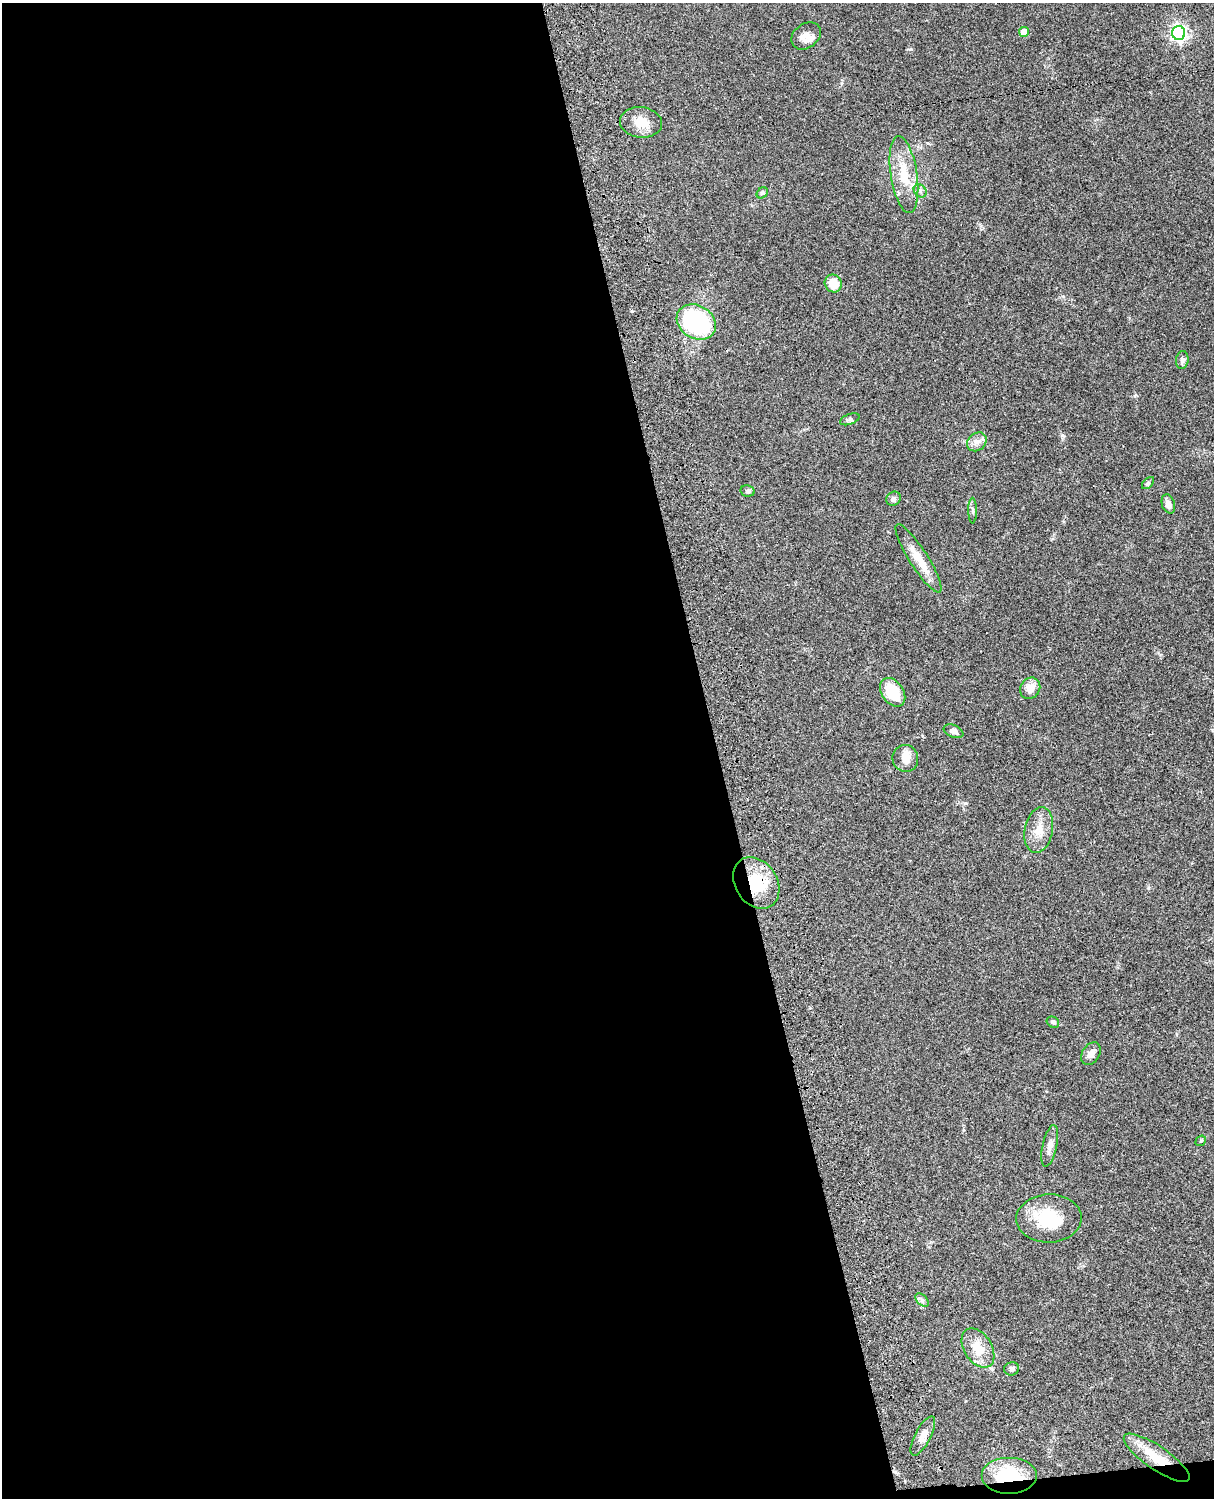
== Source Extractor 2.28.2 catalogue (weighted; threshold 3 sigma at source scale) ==
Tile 9 of 4 x 3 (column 1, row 3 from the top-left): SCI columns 121-1332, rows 276-1771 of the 5086 x 4925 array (HDU 1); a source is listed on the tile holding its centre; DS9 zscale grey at full resolution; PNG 1216 x 1500 px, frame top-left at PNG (2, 3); each listed source drawn as its Kron ellipse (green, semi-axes under 4 px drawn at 4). Shown black and unused: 60% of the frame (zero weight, under 3 of 4 exposures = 6% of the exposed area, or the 3 px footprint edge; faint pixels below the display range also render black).
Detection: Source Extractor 2.28.2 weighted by HDU 2 'WHT'; one run over the whole footprint, this tile lists its part. Background 0.0882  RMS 0.0061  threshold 0.0275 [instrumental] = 3 sigma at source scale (4.5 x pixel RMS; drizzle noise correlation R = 1.50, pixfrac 1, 0.05/0.05 arcsec/px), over >= 5 px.
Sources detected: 37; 2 inside a brighter object's white glare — neither listed nor drawn; the other 35 listed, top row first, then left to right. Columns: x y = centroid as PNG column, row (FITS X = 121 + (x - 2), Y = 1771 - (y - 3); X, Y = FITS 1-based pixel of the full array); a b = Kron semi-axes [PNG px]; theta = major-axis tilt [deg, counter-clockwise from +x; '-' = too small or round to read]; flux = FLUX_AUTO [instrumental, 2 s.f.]
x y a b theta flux
1024 32 5 5 - 10
1179 33 7 6 - 190
806 36 16 12 37 5.6
641 122 21 15 -5 9
904 174 39 13 -81 17
920 191 7 6 - 1.6
762 193 6 5 - 1
833 283 9 8 - 9.8
696 322 20 16 -32 78
1182 360 9 6 83 1.8
850 419 10 5 20 1.4
977 442 10 8 40 3.8
1148 483 7 4 45 1
748 491 7 5 -12 1.2
893 499 7 6 - 1.6
1168 504 10 6 -72 3
973 511 13 4 -89 1.5
918 558 40 9 -58 12
1030 688 11 9 57 6.3
893 692 16 10 -55 21
954 731 10 6 -23 2.9
905 758 13 13 - 6.2
1039 830 23 14 79 9.2
756 883 28 21 -56 26
1053 1022 6 5 - 1.3
1091 1054 12 8 57 4.2
1201 1141 6 4 41 0.8
1050 1146 21 7 78 4.5
1049 1218 33 24 2 27
922 1300 8 5 -46 1.5
978 1348 22 13 -58 11
1012 1369 7 6 - 1.9
923 1436 22 8 62 5.1
1157 1458 39 11 -34 17
1009 1476 28 18 0 29
Overlapping masked pixels (flux is a lower limit): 3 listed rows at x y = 756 883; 1157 1458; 1009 1476
Unlisted compact peaks at least as high as the median listed source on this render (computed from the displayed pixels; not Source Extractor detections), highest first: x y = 1062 435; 965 803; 911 49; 1148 888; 632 311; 1135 396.